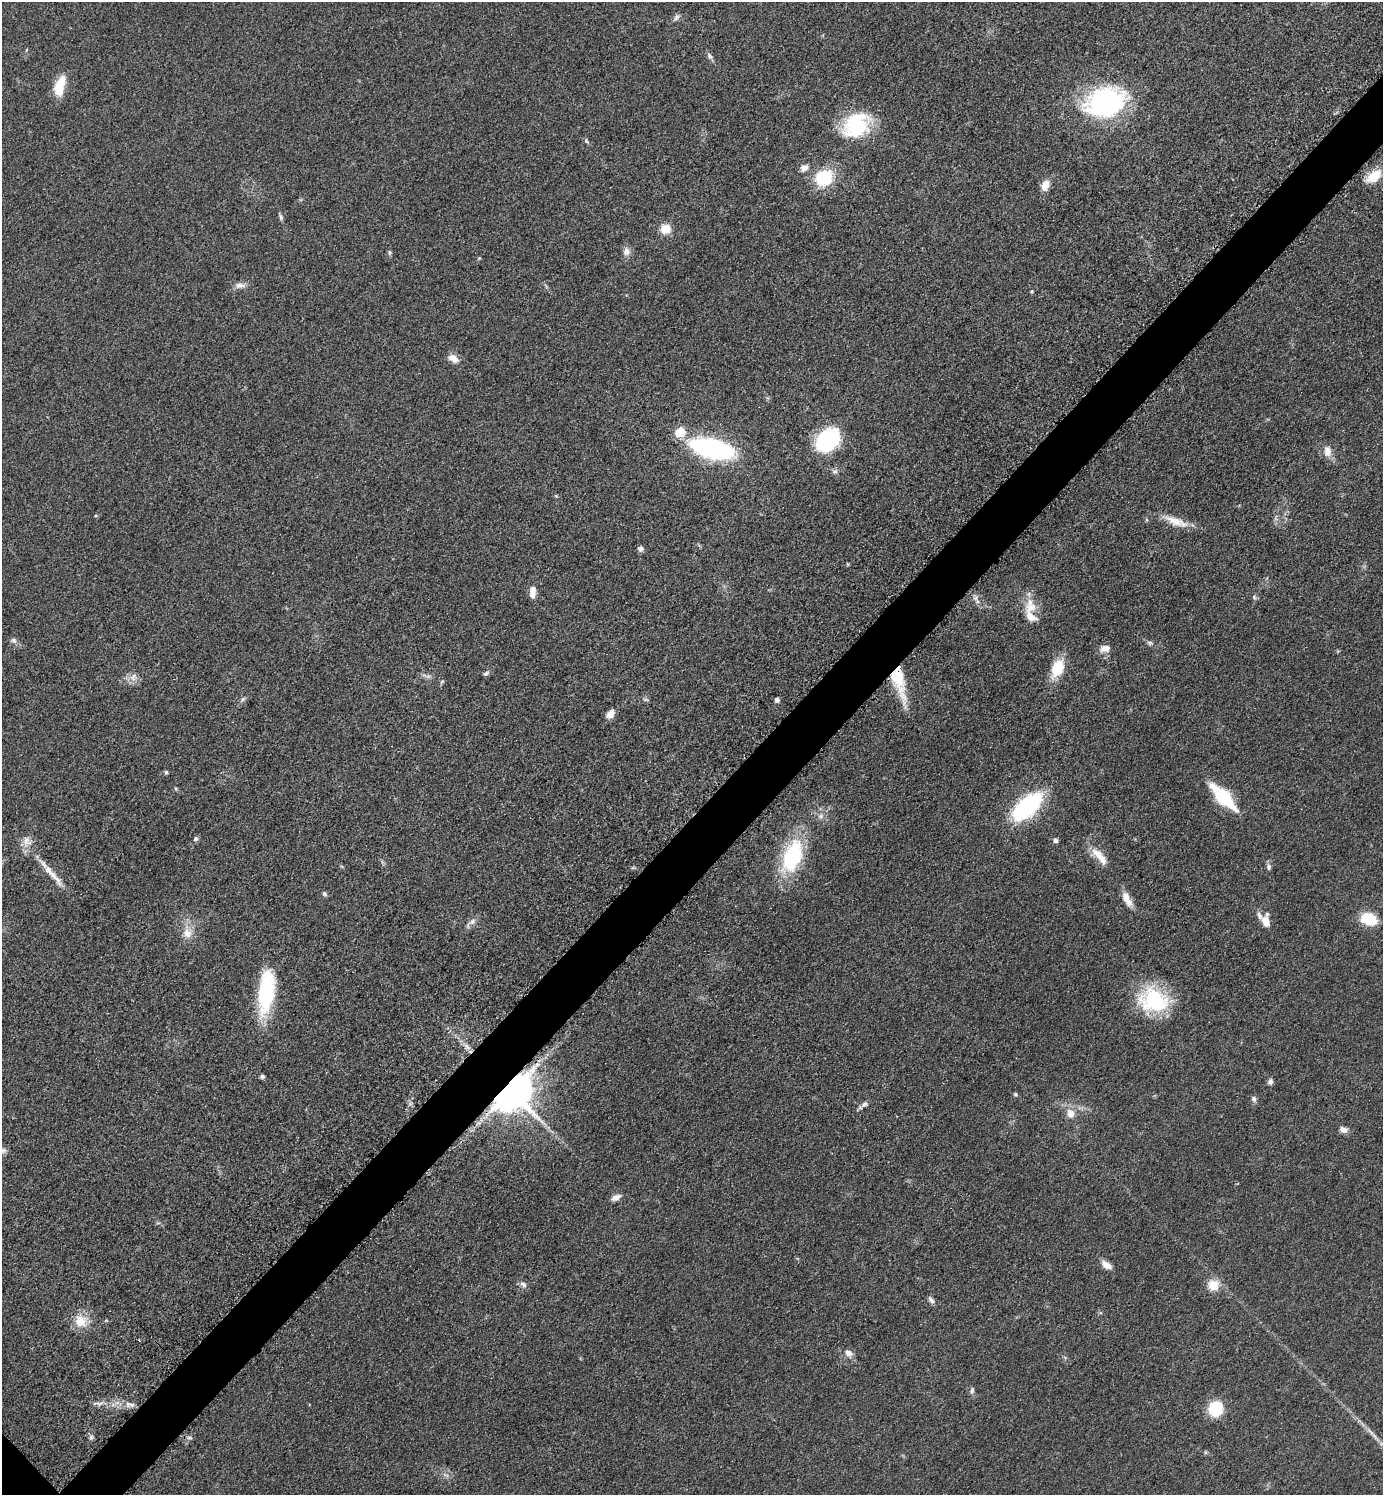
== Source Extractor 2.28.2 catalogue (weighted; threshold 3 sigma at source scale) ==
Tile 10 of 4 x 4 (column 2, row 3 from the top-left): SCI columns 1592-2972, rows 1513-3005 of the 6049 x 6048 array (HDU 1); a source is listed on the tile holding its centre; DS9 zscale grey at full resolution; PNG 1385 x 1497 px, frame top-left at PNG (2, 2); no overlay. Shown black and unused: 4% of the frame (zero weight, under 3 of 5 exposures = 4% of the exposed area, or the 3 px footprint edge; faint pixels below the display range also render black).
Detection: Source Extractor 2.28.2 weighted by HDU 2 'WHT'; one run over the whole footprint, this tile lists its part. Background 0.05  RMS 0.0054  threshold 0.0244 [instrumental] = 3 sigma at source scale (4.5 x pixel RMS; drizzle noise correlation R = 1.50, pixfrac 1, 0.05/0.05 arcsec/px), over >= 5 px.
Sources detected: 85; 1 inside a brighter object's white glare — not listed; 3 inside a brighter listed object's ellipse — not listed separately; the other 81 listed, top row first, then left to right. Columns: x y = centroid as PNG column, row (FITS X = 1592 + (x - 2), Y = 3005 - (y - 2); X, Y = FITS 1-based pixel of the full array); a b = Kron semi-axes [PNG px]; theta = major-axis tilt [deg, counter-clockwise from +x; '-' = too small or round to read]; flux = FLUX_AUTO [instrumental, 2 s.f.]
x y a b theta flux
676 17 9 6 62 1.7
709 56 8 6 -43 1.5
59 86 21 9 74 16
1104 103 34 25 16 110
856 125 34 26 39 37
586 141 8 5 -55 0.99
804 168 9 8 - 3.1
1374 176 19 11 36 11
824 178 18 16 27 24
1045 185 12 8 64 5.8
281 217 8 5 -70 1.2
665 229 11 10 - 7.5
389 252 7 5 -90 0.99
626 252 11 9 -84 3.1
240 285 14 8 0 3.1
1031 291 5 4 - 0.61
453 358 15 8 -27 4
680 432 14 12 27 8.7
828 439 27 19 45 48
712 448 25 10 -14 170
1327 451 16 11 -82 4.7
835 471 8 7 - 1.5
1147 520 5 3 - 0.64
1176 522 35 10 -20 9.2
640 549 7 6 - 1.8
532 592 14 7 88 4.6
1254 597 6 6 - 1.1
976 598 8 6 35 1.8
1031 608 18 12 -8 8.1
13 640 8 6 -34 1.6
1150 643 7 5 -1 1.2
1105 648 13 8 9 4.2
1057 668 21 13 67 15
486 673 9 4 25 1.2
133 677 11 6 77 2.8
899 680 41 11 -76 25
442 681 6 3 20 0.69
243 699 7 4 71 0.95
777 700 5 5 - 1.8
610 714 11 7 57 3.6
166 772 4 4 - 1.1
1223 797 31 11 -46 34
1027 806 32 15 42 64
820 816 6 6 - 1.5
196 839 6 6 - 1.3
1055 840 6 5 - 1.5
1100 856 29 9 -48 8.5
792 857 31 16 68 52
1269 867 9 6 -83 1.5
52 874 52 7 -48 10
324 894 6 5 - 1.2
1127 899 21 8 -61 5.8
1369 919 15 10 -19 20
472 921 11 7 39 2.6
1266 921 15 9 -82 6.6
187 933 14 12 -67 5.9
265 992 43 17 84 45
1153 1000 37 29 -19 41
466 1046 7 4 -70 1.6
262 1076 5 4 - 1.2
1270 1082 7 6 - 1.9
511 1091 11 10 - 2000
1015 1094 5 4 - 0.71
1254 1099 8 6 -66 1.5
864 1104 9 7 48 1.9
1071 1113 12 10 -65 5.4
1344 1130 10 8 -19 2.8
4 1150 8 6 -18 1.6
616 1197 13 7 26 2.8
1106 1265 13 7 -36 4.2
523 1284 9 6 -32 2
1213 1285 5 5 - 25
931 1300 10 5 -53 1.8
81 1321 20 17 -35 9.5
848 1353 11 9 -40 3.1
972 1390 8 5 80 1.2
129 1404 13 7 -3 3.1
1215 1409 15 14 - 19
1372 1434 29 3 -47 4.7
91 1437 8 5 64 1.3
189 1438 7 4 -7 1.1
Overlapping masked pixels (flux is a lower limit): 2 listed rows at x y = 899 680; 511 1091